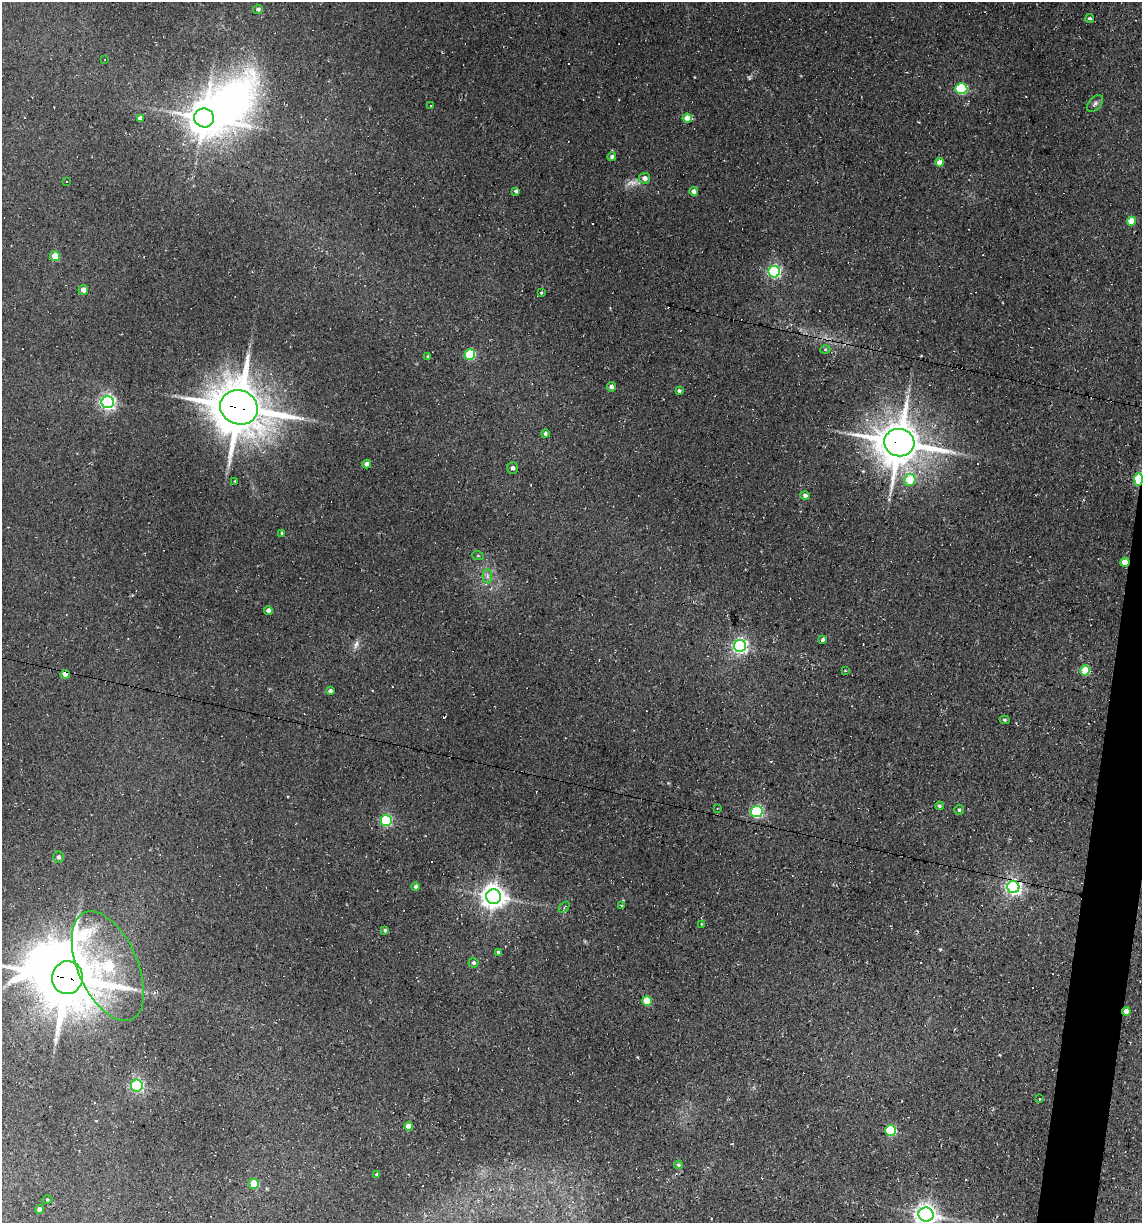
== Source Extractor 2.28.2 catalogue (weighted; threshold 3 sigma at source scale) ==
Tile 6 of 4 x 4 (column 2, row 2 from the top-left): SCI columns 1371-2510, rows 2443-3663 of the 4904 x 4884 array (HDU 1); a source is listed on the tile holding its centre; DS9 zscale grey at full resolution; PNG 1144 x 1225 px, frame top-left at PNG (2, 2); each listed source drawn as its Kron ellipse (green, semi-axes under 4 px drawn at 4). Shown black and unused: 2% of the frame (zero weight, under 2 of 3 exposures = <1% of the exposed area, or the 3 px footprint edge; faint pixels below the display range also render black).
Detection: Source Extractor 2.28.2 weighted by HDU 2 'WHT'; one run over the whole footprint, this tile lists its part. Background 0.184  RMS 0.013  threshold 0.0603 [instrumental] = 3 sigma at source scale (4.5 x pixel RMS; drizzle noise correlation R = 1.50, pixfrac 1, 0.05/0.05 arcsec/px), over >= 5 px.
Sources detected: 98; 2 too faint to see at this stretch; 2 inside a brighter object's white glare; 18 cosmic-ray / hot-pixel residue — neither listed nor drawn; the other 76 listed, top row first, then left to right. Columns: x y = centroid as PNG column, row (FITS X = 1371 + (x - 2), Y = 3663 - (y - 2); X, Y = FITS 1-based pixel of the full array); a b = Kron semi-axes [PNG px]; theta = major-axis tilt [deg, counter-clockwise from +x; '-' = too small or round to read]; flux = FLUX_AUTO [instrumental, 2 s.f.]
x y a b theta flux
258 9 5 4 - 4.2
1090 18 4 3 - 2.8
105 60 3 2 - 0.99
961 89 6 5 - 120
1095 104 10 6 49 4
431 106 3 2 - 1.6
140 118 4 4 - 8
204 118 10 9 - 2700
687 118 5 4 - 18
612 157 4 4 - 3.2
940 162 4 4 - 13
645 178 5 5 - 7.6
67 182 3 2 - 1.2
516 191 4 3 - 2.6
694 191 4 4 - 8.7
1131 221 4 4 - 25
55 256 5 5 - 20
774 272 6 5 - 260
83 290 5 4 - 12
541 293 3 3 - 1.4
825 349 5 3 - 1.4
470 355 5 5 - 100
428 357 4 4 - 2.2
612 387 5 4 - 6.4
679 391 4 4 - 3.3
108 402 6 6 - 410
239 407 19 17 -23 6600
545 434 4 4 - 3.2
899 443 15 13 -7 4700
367 464 4 4 - 7.2
512 468 6 5 - 3.3
1138 479 6 4 87 94
910 480 6 5 - 45
235 481 2 2 - 1
805 496 4 4 - 5.1
282 533 3 3 - 1.8
478 556 6 3 -19 1.4
1125 562 4 4 - 20
487 576 7 5 90 3.6
268 610 4 4 - 6.1
823 639 4 4 - 3
740 646 6 6 - 370
1085 670 5 5 - 37
845 671 4 2 - 0.9
65 674 4 4 - 15
330 691 3 3 - 3.8
1005 720 5 3 - 1.8
939 806 4 4 - 2.7
717 809 3 3 - 1.3
959 810 5 4 - 2.7
757 812 6 5 - 190
386 820 5 5 - 170
58 857 6 5 - 3.8
415 887 4 4 - 3.2
1013 887 6 6 - 410
494 897 7 7 - 1300
622 905 4 3 - 1.2
564 907 6 3 54 1.8
702 924 3 2 - 1.2
385 930 4 3 - 2.4
498 953 4 4 - 2.8
473 963 5 5 - 2.7
108 966 58 30 -66 200
67 978 16 15 - 7800
647 1001 5 5 - 42
1126 1011 4 4 - 9.9
137 1086 6 5 - 260
1039 1099 3 2 - 1.5
409 1126 4 4 - 13
890 1131 5 5 - 98
678 1165 4 4 - 2.2
377 1174 4 3 - 2.1
254 1184 5 5 - 35
47 1200 5 3 - 1.4
40 1209 4 4 - 5.6
926 1214 7 7 - 900
Overlapping masked pixels (flux is a lower limit): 8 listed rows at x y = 239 407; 899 443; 1138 479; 1125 562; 65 674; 1013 887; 67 978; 1126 1011
Isophote crosses this tile's border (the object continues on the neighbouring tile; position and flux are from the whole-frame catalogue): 1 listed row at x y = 926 1214